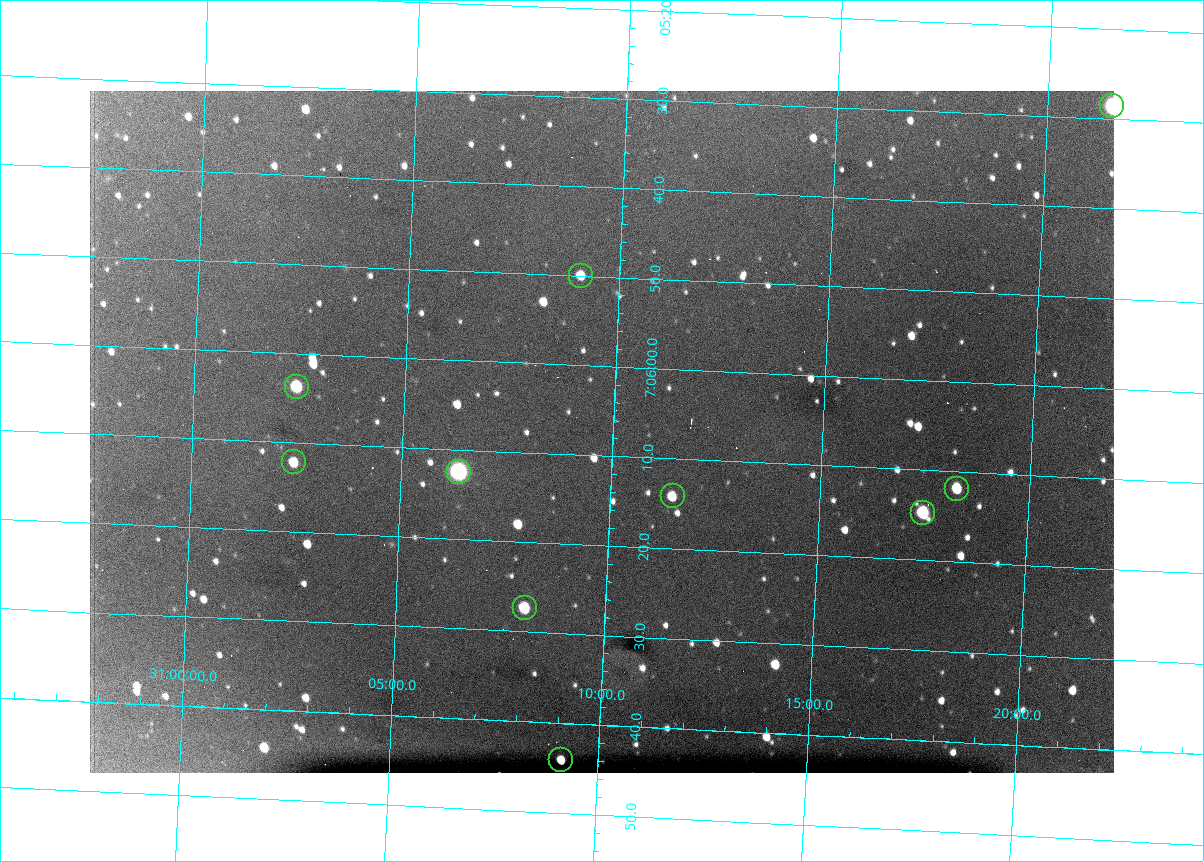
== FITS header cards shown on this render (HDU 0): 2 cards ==
NAXIS1  =                 1024 /fastest changing axis
NAXIS2  =                  682 /next to fastest changing axis

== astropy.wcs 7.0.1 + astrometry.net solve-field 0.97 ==
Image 1024 x 682 px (HDU 0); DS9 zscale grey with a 90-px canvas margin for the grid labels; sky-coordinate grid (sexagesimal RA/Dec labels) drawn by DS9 from the SOLVED WCS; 10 Tycho-2 reference stars matched to detected sources circled (green)
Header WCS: RA---TAN/DEC--TAN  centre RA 07:06:07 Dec +31:10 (106.53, +31.16 deg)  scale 1.44 arcsec/px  FOV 24.5' x 16.3'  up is -93 deg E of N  parity flipped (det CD > 0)
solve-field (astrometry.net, Tycho-2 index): VERIFIED the header's WCS against the Tycho-2 star catalogue (10 matches, 0 conflicts) and refined it, rather than solving blind
Solved WCS: RA---TAN-SIP/DEC--TAN-SIP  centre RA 07:06:07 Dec +31:10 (106.53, +31.16 deg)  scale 1.43 arcsec/px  FOV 24.4' x 16.3'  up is -92 deg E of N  parity flipped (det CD > 0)
The solver's refit moves the header's centre by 0.52 arcsec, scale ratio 0.9964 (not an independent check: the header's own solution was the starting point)
Tycho-2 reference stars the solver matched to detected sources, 10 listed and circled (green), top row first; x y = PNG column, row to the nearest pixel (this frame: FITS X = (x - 90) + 1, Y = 682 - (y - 91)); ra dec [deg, ICRS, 3 dp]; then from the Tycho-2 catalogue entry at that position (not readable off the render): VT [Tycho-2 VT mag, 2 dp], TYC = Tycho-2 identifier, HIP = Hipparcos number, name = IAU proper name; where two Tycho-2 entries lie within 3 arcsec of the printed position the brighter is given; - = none
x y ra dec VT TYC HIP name
1112 106 106.369 +31.359 8.79 2438-636-1 - -
581 276 106.458 +31.151 12.35 2438-728-1 - -
297 387 106.516 +31.041 10.39 2438-398-1 - -
294 462 106.551 +31.041 11.84 2438-663-1 - -
459 472 106.552 +31.106 9.20 2438-180-1 - -
957 489 106.550 +31.305 11.61 2438-184-1 - -
673 496 106.559 +31.192 11.79 2438-1039-1 - -
923 513 106.562 +31.292 10.01 2438-106-1 - -
525 608 106.614 +31.135 11.36 2438-550-1 - -
561 760 106.684 +31.152 11.76 2438-931-1 - -